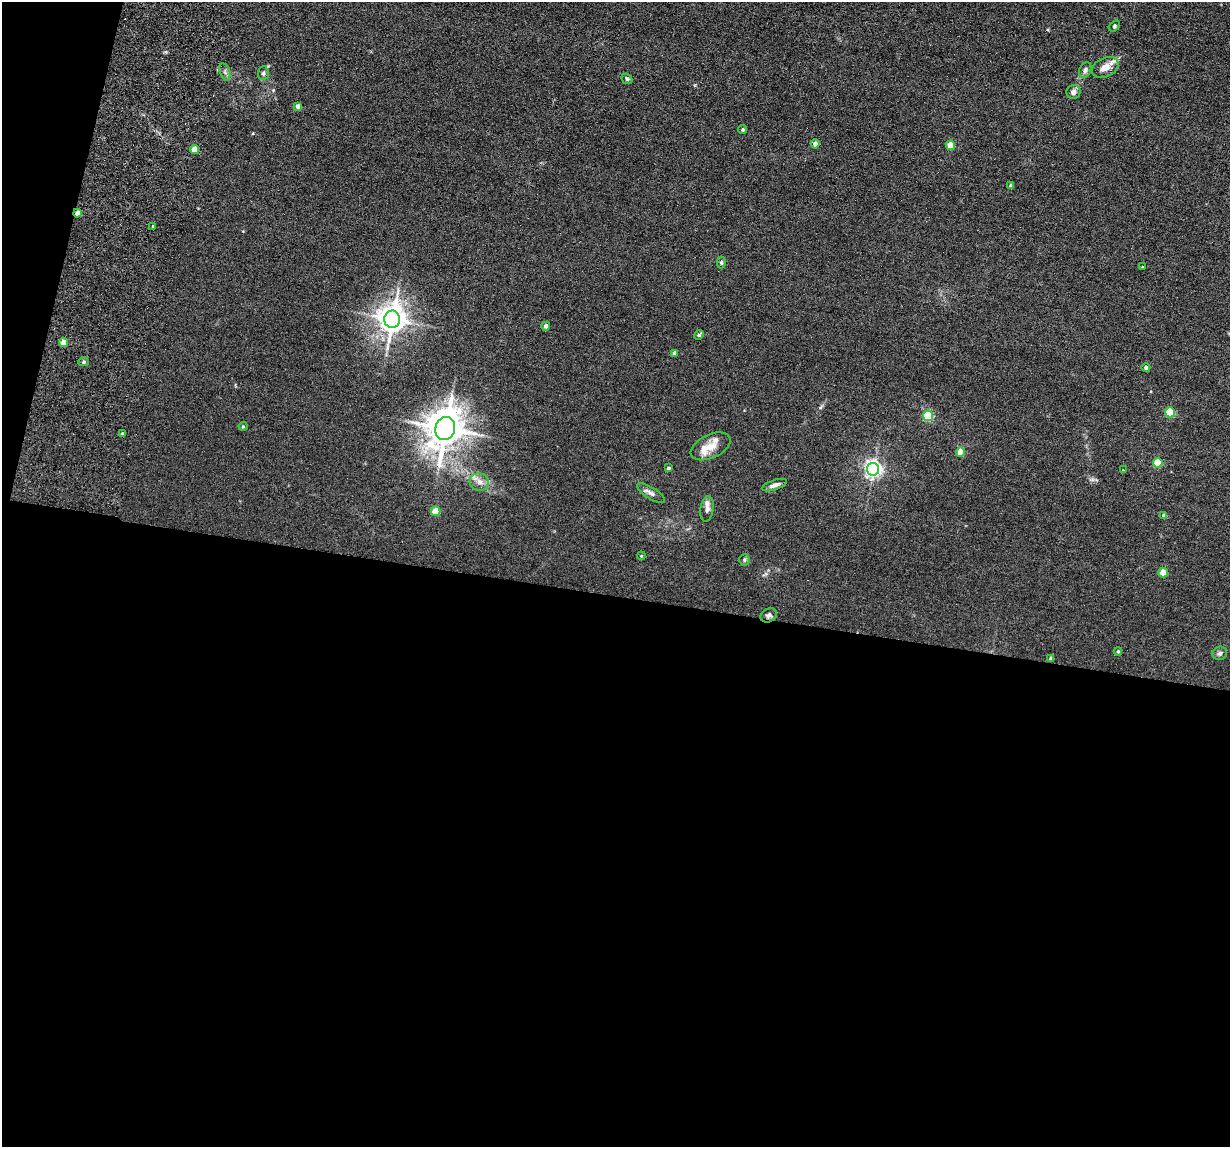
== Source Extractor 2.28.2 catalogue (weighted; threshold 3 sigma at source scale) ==
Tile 13 of 4 x 4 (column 1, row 4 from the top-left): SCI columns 109-1336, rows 157-1301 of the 5239 x 4989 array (HDU 1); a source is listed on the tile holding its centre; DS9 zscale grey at full resolution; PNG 1232 x 1149 px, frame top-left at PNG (2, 2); each listed source drawn as its Kron ellipse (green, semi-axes under 4 px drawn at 4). Shown black and unused: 50% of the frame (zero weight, under 6 of 12 exposures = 6% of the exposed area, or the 3 px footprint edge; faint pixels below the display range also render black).
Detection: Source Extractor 2.28.2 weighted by HDU 2 'WHT'; one run over the whole footprint, this tile lists its part. Background 0.0129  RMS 0.0037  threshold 0.0153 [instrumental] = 3 sigma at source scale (4.09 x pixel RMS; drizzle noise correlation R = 1.36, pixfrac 0.8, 0.05/0.05 arcsec/px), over >= 5 px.
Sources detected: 53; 1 cosmic-ray / hot-pixel residue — neither listed nor drawn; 4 inside a brighter listed object's ellipse — not listed separately; the other 48 listed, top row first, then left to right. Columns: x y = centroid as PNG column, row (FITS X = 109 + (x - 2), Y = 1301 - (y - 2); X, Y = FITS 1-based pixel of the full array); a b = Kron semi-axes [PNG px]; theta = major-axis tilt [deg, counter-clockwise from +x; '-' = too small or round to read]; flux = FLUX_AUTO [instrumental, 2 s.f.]
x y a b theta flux
1114 26 6 4 44 0.5
1105 67 14 9 24 2.5
1085 70 8 5 64 0.87
225 72 9 5 -72 0.85
263 73 7 5 84 0.71
627 79 6 4 -41 0.6
1073 92 7 7 - 1.4
298 106 4 4 - 1.9
743 130 4 4 - 0.53
815 144 4 4 - 1.5
950 145 5 4 - 7.8
194 150 4 4 - 4.2
1011 186 4 3 - 0.9
77 213 4 4 - 2
153 226 3 3 - 0.33
721 262 6 4 -90 0.53
1142 267 3 3 - 0.28
392 319 8 8 - 400
546 326 4 4 - 1.2
699 335 5 3 - 0.61
63 342 4 4 - 4
675 353 4 4 - 1.4
83 362 5 4 - 0.59
1146 367 4 4 - 0.81
1170 412 5 5 - 16
928 416 5 5 - 22
243 426 4 4 - 0.39
445 428 11 10 - 750
122 434 3 3 - 0.48
711 446 21 11 25 4
960 452 4 4 - 5
1158 463 5 4 - 9.4
668 468 3 3 - 0.55
873 469 6 6 - 120
1123 470 2 2 - 0.19
479 482 10 8 -11 2.2
774 485 13 5 18 1.4
651 493 16 5 -32 1.4
707 509 12 6 81 1.4
436 511 5 4 - 8.3
1164 516 4 4 - 1.5
641 556 4 3 - 0.26
744 560 6 5 - 0.49
1163 572 5 4 - 6.8
769 615 8 6 29 0.99
1118 651 4 4 - 0.38
1220 653 7 6 - 0.81
1051 658 4 3 - 0.92
Overlapping masked pixels (flux is a lower limit): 1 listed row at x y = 77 213